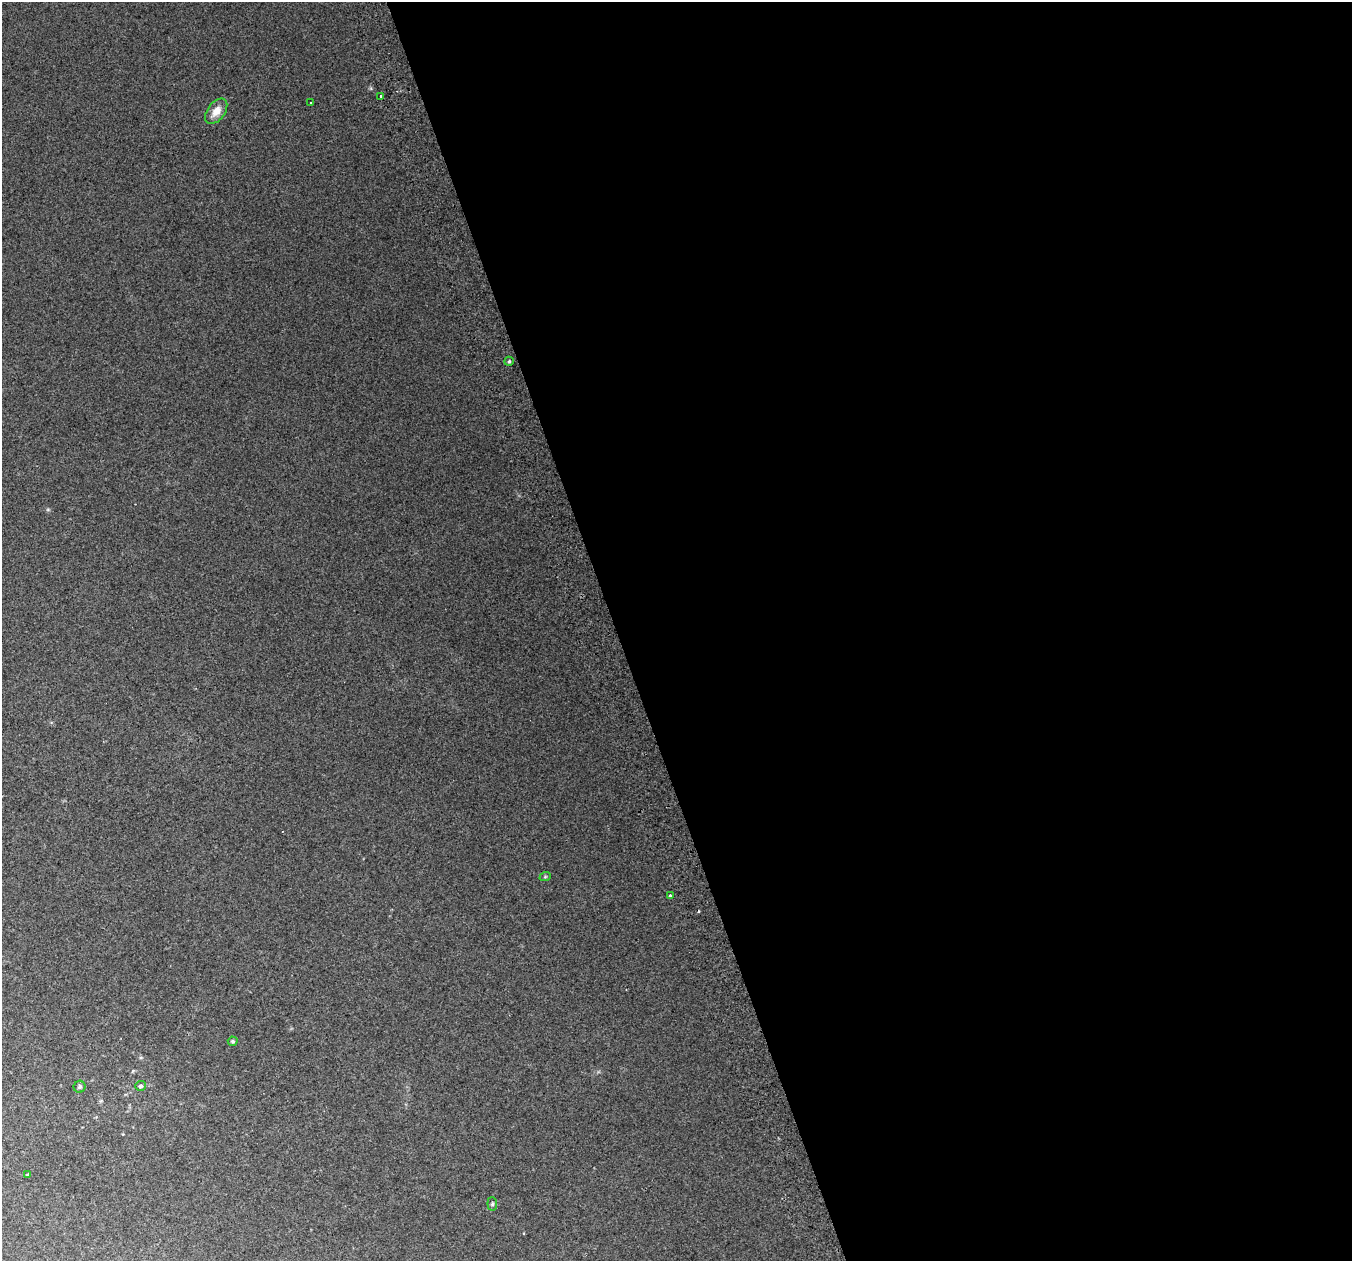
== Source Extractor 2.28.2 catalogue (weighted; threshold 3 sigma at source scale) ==
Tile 8 of 4 x 4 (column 4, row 2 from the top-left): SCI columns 4094-5443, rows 2655-3913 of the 5483 x 5253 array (HDU 1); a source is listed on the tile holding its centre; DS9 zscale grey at full resolution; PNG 1354 x 1263 px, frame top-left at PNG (2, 2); each listed source drawn as its Kron ellipse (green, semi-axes under 4 px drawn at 4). Shown black and unused: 54% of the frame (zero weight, under 2 of 3 exposures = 2% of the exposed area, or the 3 px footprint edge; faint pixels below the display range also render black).
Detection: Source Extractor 2.28.2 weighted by HDU 2 'WHT'; one run over the whole footprint, this tile lists its part. Background 0.0336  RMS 0.0096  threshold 0.0434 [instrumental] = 3 sigma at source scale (4.5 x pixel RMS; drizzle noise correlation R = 1.50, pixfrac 1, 0.0396/0.0396 arcsec/px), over >= 5 px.
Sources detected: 12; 1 cosmic-ray / hot-pixel residue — neither listed nor drawn; the other 11 listed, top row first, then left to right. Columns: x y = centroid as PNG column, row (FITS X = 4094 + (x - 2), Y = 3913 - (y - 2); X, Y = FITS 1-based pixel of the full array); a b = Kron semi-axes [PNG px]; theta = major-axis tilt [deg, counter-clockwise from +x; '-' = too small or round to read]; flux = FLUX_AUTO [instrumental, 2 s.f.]
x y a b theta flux
381 96 3 3 - 5.5
311 103 3 3 - 4
216 111 14 8 53 10
509 361 5 4 - 1.3
545 877 6 3 19 1
670 896 4 3 - 5.9
233 1041 5 4 - 1.8
141 1086 5 5 - 2.1
80 1087 6 6 - 1.8
28 1174 4 3 - 0.91
492 1204 7 5 -84 1.5